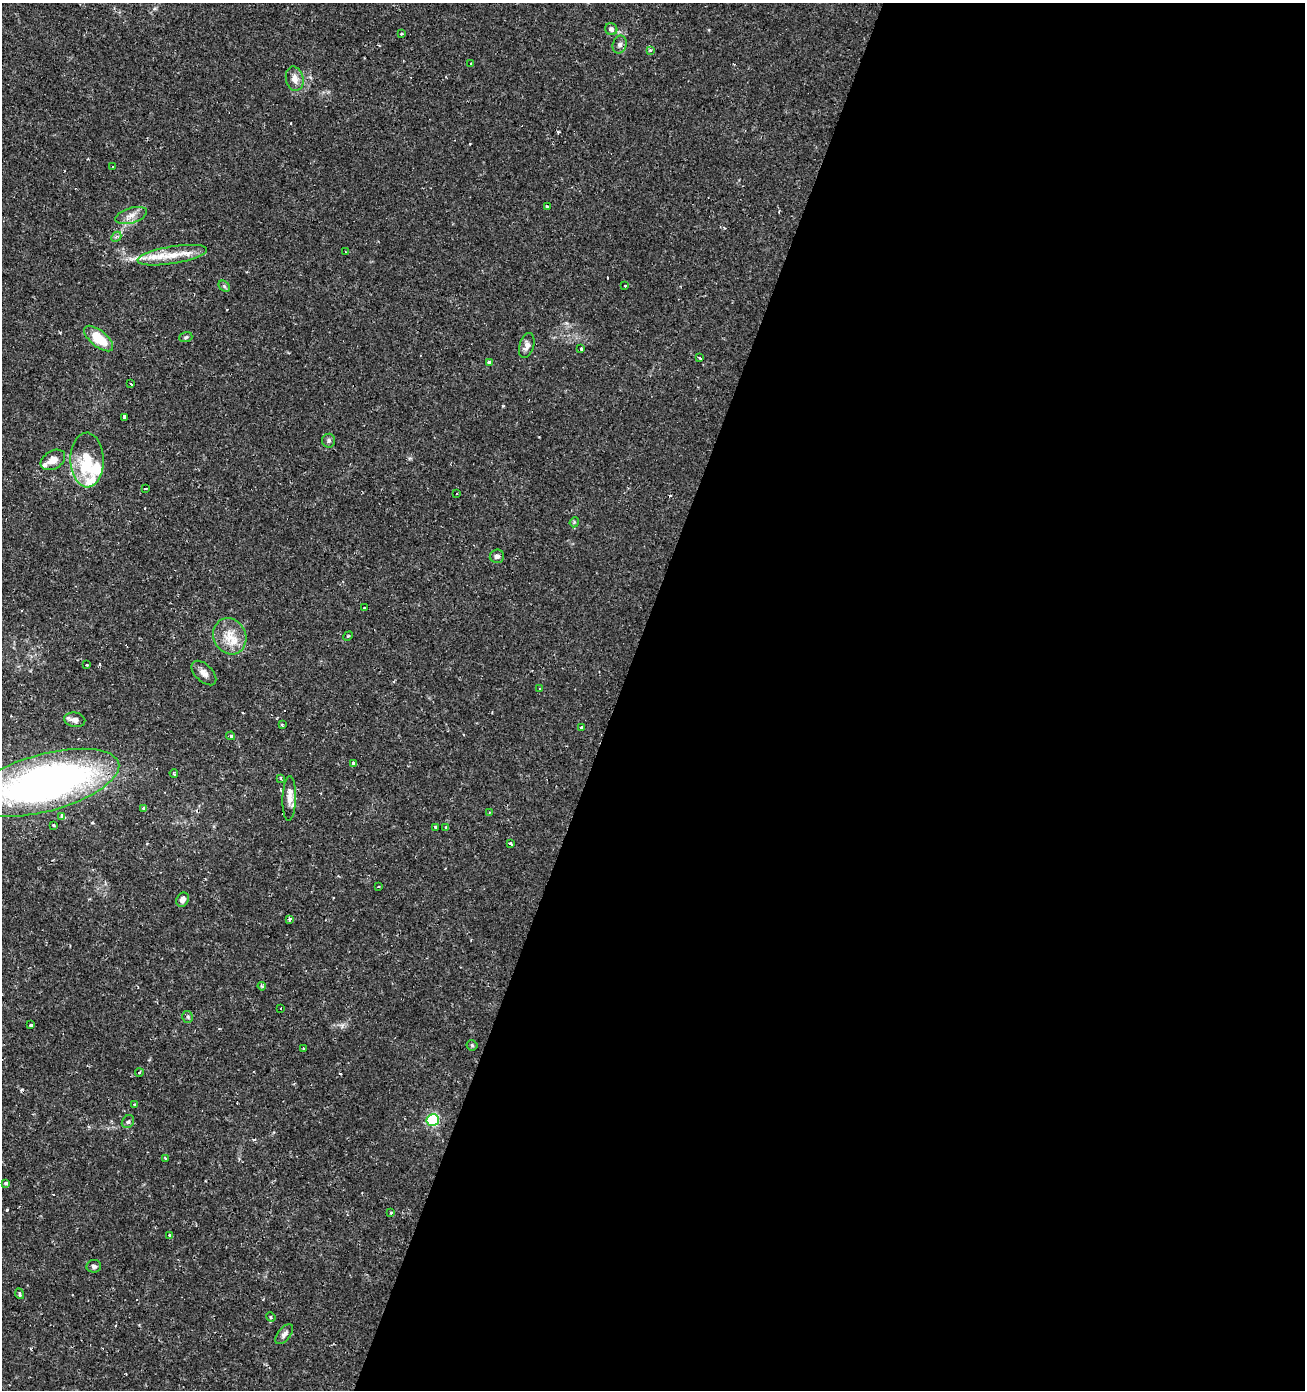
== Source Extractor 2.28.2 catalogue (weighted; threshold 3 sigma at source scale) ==
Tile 12 of 4 x 4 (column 4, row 3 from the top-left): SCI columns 4180-5482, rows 1389-2776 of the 5688 x 5556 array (HDU 1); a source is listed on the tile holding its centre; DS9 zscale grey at full resolution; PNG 1307 x 1392 px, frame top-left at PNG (2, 3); each listed source drawn as its Kron ellipse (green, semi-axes under 4 px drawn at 4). Shown black and unused: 53% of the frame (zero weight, under 2 of 3 exposures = <1% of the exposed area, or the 3 px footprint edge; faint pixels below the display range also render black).
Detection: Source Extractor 2.28.2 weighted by HDU 2 'WHT'; one run over the whole footprint, this tile lists its part. Background 0.0153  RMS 0.0019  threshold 0.00852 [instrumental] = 3 sigma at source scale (4.5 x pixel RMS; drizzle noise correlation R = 1.50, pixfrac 1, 0.0396/0.0396 arcsec/px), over >= 5 px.
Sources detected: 85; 7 cosmic-ray / hot-pixel residue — neither listed nor drawn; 6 inside a brighter listed object's ellipse — not listed separately; the other 72 listed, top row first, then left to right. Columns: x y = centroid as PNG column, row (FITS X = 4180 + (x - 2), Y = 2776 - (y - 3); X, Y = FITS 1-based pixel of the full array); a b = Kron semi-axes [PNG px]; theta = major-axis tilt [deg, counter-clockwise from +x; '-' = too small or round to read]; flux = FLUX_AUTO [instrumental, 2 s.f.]
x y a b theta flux
611 29 6 6 - 0.76
402 34 4 2 - 0.17
620 45 9 7 69 0.75
650 50 4 3 - 0.44
471 64 3 2 - 0.36
295 79 12 8 -77 1.6
112 167 3 3 - 0.54
547 206 3 2 - 0.15
131 215 16 7 17 1.4
116 237 6 4 43 0.4
345 252 3 2 - 0.23
172 255 35 8 9 4.2
224 286 6 5 - 0.34
625 286 3 3 - 0.29
186 337 6 5 - 0.32
99 339 17 8 -39 5.3
527 346 13 7 74 1
581 348 3 3 - 2.7
699 358 3 3 - 0.26
489 362 3 3 - 0.62
131 384 3 2 - 0.23
124 417 3 3 - 0.4
329 441 7 6 - 0.44
53 460 13 9 32 1.7
87 460 27 16 -89 5.5
146 489 3 2 - 0.42
456 493 3 2 - 0.31
574 522 5 4 - 0.2
497 556 7 7 - 0.68
364 608 3 3 - 0.73
230 636 18 16 -62 3.7
348 636 5 3 - 0.2
87 665 3 2 - 0.19
204 673 15 8 -44 1.1
540 689 3 2 - 0.29
75 720 10 7 -11 0.92
282 725 4 3 - 0.21
581 728 3 3 - 1
231 736 4 3 - 0.31
353 763 4 3 - 0.51
174 774 4 3 - 0.22
281 778 4 3 - 0.25
45 783 76 28 15 100
289 799 22 6 88 1.7
144 808 4 3 - 1.1
489 812 4 3 - 0.27
62 817 4 3 - 1.3
53 825 4 3 - 0.21
435 827 3 3 - 0.38
446 828 3 3 - 0.86
511 844 3 3 - 1.7
378 887 3 2 - 0.32
182 900 7 6 - 1
290 919 4 3 - 0.93
262 986 4 3 - 0.22
281 1009 3 3 - 0.5
188 1017 6 5 - 0.33
31 1025 3 3 - 0.53
472 1045 5 5 - 0.29
303 1048 3 3 - 0.47
139 1073 4 3 - 0.2
134 1104 3 3 - 0.23
433 1120 6 6 - 21
128 1122 7 5 52 0.4
165 1158 3 2 - 0.19
6 1183 3 3 - 0.37
391 1213 3 3 - 0.47
170 1235 3 3 - 2.1
94 1266 7 6 - 0.46
20 1294 5 3 - 0.26
271 1317 5 4 - 0.25
284 1334 12 6 51 0.78
Overlapping masked pixels (flux is a lower limit): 1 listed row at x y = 45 783
Isophote crosses this tile's border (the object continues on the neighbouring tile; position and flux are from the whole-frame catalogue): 1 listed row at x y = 45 783